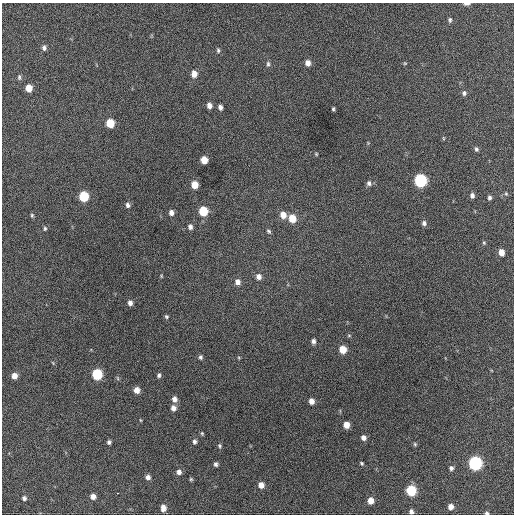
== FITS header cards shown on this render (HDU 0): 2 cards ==
NAXIS1  =                  512 / Axis length
NAXIS2  =                  512 / Axis length

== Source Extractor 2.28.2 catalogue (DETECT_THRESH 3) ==
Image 512 x 512 px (HDU 0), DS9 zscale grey, 1 PNG px = 1 image px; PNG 516 x 516 px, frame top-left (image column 1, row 512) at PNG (2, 3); no overlay
Background 428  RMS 20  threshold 59.8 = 3 sigma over >= 5 px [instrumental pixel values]
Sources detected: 81; all 81 listed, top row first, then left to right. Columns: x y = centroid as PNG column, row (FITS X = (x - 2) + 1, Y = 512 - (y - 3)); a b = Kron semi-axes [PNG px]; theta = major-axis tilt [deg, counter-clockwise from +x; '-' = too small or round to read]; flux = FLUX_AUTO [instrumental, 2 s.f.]
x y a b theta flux
467 4 7 3 3 4500
450 20 6 5 - 2800
44 48 6 5 - 3800
218 50 7 4 -89 2400
308 63 7 6 - 7600
405 63 5 4 - 1400
268 64 8 5 84 2700
194 74 7 6 - 11000
19 77 8 5 90 2500
29 88 6 5 - 14000
464 93 6 6 - 3300
209 105 6 5 - 6600
220 107 5 4 - 4600
333 109 4 3 - 1900
110 123 6 6 - 34000
443 138 5 3 - 1100
476 149 6 5 - 2700
316 154 5 4 - 1300
204 160 6 5 - 18000
420 180 7 6 - 190000
369 183 7 7 - 4300
195 185 6 5 - 19000
506 194 5 5 - 1900
472 195 6 5 - 4300
84 196 6 6 - 58000
489 198 5 4 - 3300
128 205 6 5 - 4000
203 211 6 6 - 45000
171 213 5 4 - 5300
32 215 5 4 - 1900
283 215 7 6 - 13000
292 218 7 6 - 23000
424 223 6 6 - 4200
190 227 6 5 - 4400
45 228 6 4 78 2000
269 231 7 4 -45 2200
484 243 5 4 - 1700
501 252 6 5 - 12000
161 276 5 3 - 1200
259 277 7 6 - 6600
238 282 7 6 - 7000
130 303 6 5 - 5600
166 317 5 5 - 2100
349 335 5 3 - 1400
313 341 6 4 -86 4000
343 349 6 5 - 22000
200 357 6 5 - 2700
53 363 5 3 - 1100
97 374 7 6 - 77000
159 375 6 4 83 2800
14 376 6 5 - 9800
117 378 6 4 -70 1700
137 390 6 6 - 10000
174 399 6 6 - 6500
311 401 5 5 - 8800
173 408 6 6 - 6600
140 420 5 3 - 1100
346 425 5 5 - 13000
202 433 5 4 - 1700
363 438 6 5 - 5700
194 441 6 5 - 3400
109 442 5 4 - 3200
415 444 6 4 -47 1800
220 446 6 5 - 2200
361 463 5 4 - 1900
475 463 7 6 - 230000
216 464 4 4 - 3200
451 468 5 5 - 3700
179 472 6 6 - 5400
148 477 5 5 - 5300
191 479 5 4 - 1700
261 485 6 5 - 9800
411 490 6 6 - 75000
118 493 3 2 - 5000
93 496 5 5 - 6900
24 498 6 5 - 3200
371 501 5 5 - 14000
451 507 5 5 - 8000
163 508 7 5 -89 7000
411 512 5 4 - 4400
487 513 4 3 - 2900
At the frame edge (FLAGS 8, measured only in part): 3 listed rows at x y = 467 4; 411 512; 487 513